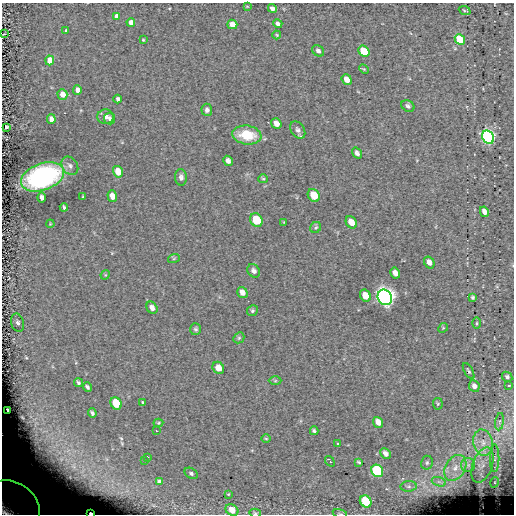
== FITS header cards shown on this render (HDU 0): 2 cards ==
NAXIS1  =                  512
NAXIS2  =                  512

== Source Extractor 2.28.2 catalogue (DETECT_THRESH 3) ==
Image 512 x 512 px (HDU 0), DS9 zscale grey, 1 PNG px = 1 image px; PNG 516 x 516 px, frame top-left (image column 1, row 512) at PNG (2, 3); each listed source drawn as its Kron ellipse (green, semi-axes under 4 px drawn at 4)
Background 0.014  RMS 7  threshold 21.1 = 3 sigma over >= 5 px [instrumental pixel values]
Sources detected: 109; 1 with non-positive FLUX_AUTO (blend fragments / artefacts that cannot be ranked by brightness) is neither listed nor drawn; the other 108 listed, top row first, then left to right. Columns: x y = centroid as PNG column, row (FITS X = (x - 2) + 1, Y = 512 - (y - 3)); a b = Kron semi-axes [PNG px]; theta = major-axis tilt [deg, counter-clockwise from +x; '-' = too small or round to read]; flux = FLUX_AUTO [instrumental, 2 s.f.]
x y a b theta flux
247 6 3 2 - 270
272 8 4 4 - 2100
465 10 6 2 -22 470
117 16 4 4 - 2000
131 22 4 4 - 3500
232 24 5 4 - 5600
278 24 5 4 - 1700
66 31 4 3 - 890
3 34 3 2 - 1200
277 35 4 4 - 490
143 40 4 3 - 480
460 40 6 4 -48 20000
318 51 6 5 - 1400
364 51 6 5 - 19000
50 60 5 4 - 9400
364 69 5 4 - 540
347 79 5 4 - 4100
77 90 5 4 - 2100
62 94 5 5 - 4500
118 99 4 3 - 1200
408 106 7 5 -33 1300
207 110 6 5 - 1400
105 117 8 7 - 2600
51 119 5 4 - 3000
110 119 6 5 - 1100
276 123 6 5 - 2700
6 127 4 3 - 1100
298 130 9 6 -58 1800
247 135 14 9 -8 15000
488 137 7 5 -59 160000
357 153 6 4 -54 1400
228 161 5 4 - 1700
70 166 10 7 -55 2000
118 172 6 5 - 7800
42 177 22 13 20 88000
181 177 8 6 -85 1700
263 179 5 4 - 590
314 195 7 5 -54 9900
112 196 6 4 -71 4000
42 197 5 4 - 1900
83 197 3 2 - 470
64 207 4 3 - 810
484 212 5 4 - 2300
256 220 7 6 - 19000
284 222 4 4 - 370
351 222 6 5 - 4400
50 224 4 3 - 400
316 227 6 5 - 770
174 258 6 4 20 500
429 262 6 5 - 2700
254 271 7 6 - 1700
395 273 6 4 -61 2300
105 275 5 4 - 470
242 292 6 5 - 2300
365 296 6 5 - 5000
385 297 8 7 - 340000
473 297 4 3 - 820
152 308 6 5 - 2000
252 311 6 5 - 890
18 323 9 6 -74 1800
477 323 5 3 - 560
443 328 5 4 - 550
196 329 6 5 - 900
239 338 6 5 - 740
218 368 6 5 - 4400
469 371 9 4 -61 840
507 377 6 4 -47 1100
275 381 6 4 0 600
78 383 4 3 - 760
509 385 3 3 - 810
474 386 6 5 - 2100
87 387 5 3 - 1100
142 402 3 3 - 510
116 403 6 5 - 16000
438 404 6 5 - 650
8 410 3 2 - 850
92 413 4 3 - 990
378 422 5 5 - 4200
500 422 9 4 82 1100
158 423 5 4 - 490
156 431 3 2 - 430
314 431 4 3 - 920
266 438 5 3 - 450
338 443 3 2 - 550
483 443 13 9 -76 5300
386 454 6 5 - 2300
147 457 3 2 - 2300
495 458 14 4 90 2100
145 461 2 2 - 430
330 461 6 3 -54 1600
359 462 4 2 - 490
427 463 7 6 - 1000
468 465 7 7 - 1800
483 465 18 10 70 5400
455 468 14 9 58 5900
377 471 6 5 - 46000
191 473 7 5 -34 1100
159 481 4 4 - 1000
439 482 7 4 -19 1300
495 482 5 3 - 530
409 486 8 5 5 1300
228 494 4 4 - 410
366 501 6 5 - 26000
12 505 30 23 -33 88000
232 510 7 5 -31 5200
91 513 4 2 - 1600
255 513 6 4 -13 680
340 513 7 3 -14 520
At the frame edge (FLAGS 8, measured only in part): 5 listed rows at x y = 3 34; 12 505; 91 513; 255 513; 340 513
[1 non-positive-flux detection neither listed nor drawn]